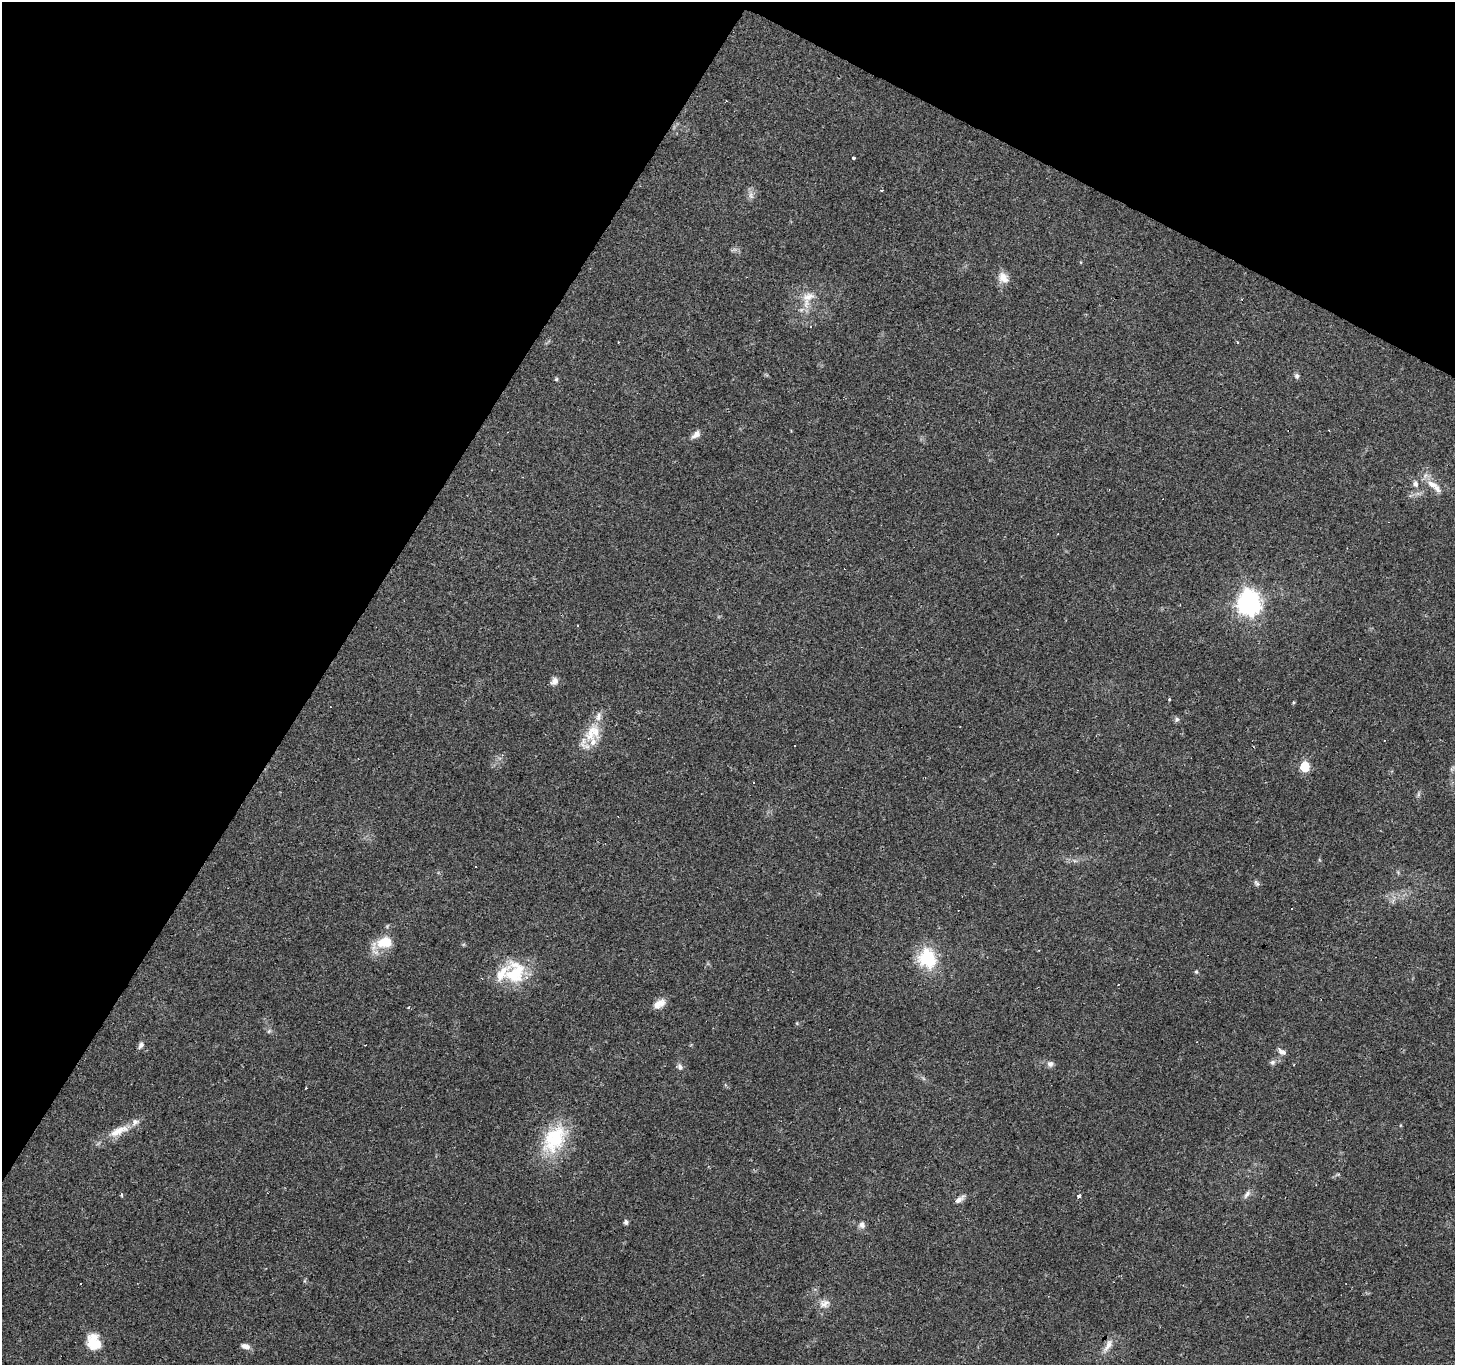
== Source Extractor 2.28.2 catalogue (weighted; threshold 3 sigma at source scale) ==
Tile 2 of 4 x 4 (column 2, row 1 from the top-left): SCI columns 1454-2906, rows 4281-5643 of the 5817 x 5901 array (HDU 1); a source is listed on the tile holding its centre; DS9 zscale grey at full resolution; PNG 1457 x 1367 px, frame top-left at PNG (2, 2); no overlay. Shown black and unused: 29% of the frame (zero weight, under 2 of 3 exposures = <1% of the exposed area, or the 3 px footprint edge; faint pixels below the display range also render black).
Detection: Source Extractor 2.28.2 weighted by HDU 2 'WHT'; one run over the whole footprint, this tile lists its part. Background 0.0945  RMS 0.0063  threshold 0.0282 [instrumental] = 3 sigma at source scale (4.5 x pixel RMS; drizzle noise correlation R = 1.50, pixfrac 1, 0.0396/0.0396 arcsec/px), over >= 5 px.
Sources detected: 64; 12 cosmic-ray / hot-pixel residue — not listed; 5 inside a brighter listed object's ellipse — not listed separately; the other 47 listed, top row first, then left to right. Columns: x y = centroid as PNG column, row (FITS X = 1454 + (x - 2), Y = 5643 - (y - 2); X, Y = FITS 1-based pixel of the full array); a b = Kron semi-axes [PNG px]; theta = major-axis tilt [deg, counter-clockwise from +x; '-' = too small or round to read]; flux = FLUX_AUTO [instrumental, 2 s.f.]
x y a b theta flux
853 158 3 3 - 2.9
751 196 10 5 -64 2.3
1003 278 16 11 -54 6
808 297 19 11 17 7.9
1297 376 7 6 - 1.5
556 379 5 4 - 0.85
1329 430 3 2 - 0.53
696 435 13 7 37 3.2
1415 484 8 7 - 2.3
1432 484 16 8 -26 6.3
1249 603 9 8 - 430
578 625 3 3 - 2.2
554 681 9 7 59 3.5
1169 699 3 3 - 0.87
598 716 13 7 75 3.7
1177 719 7 6 - 1.4
590 735 18 15 79 12
795 745 3 3 - 3.7
1305 767 6 6 - 30
754 783 3 3 - 3.8
475 866 3 2 - 0.88
1257 883 9 5 -58 1.4
384 942 20 13 8 14
927 958 8 7 - 86
1196 972 6 5 - 0.9
515 973 32 28 85 29
659 1004 16 9 30 5.6
408 1007 3 3 - 2
269 1031 6 4 45 0.95
141 1045 9 6 58 2
1282 1052 10 7 -20 2.6
1273 1062 7 6 - 1.7
1050 1064 8 8 - 2.3
680 1067 9 6 -56 2.1
1401 1125 5 3 - 0.51
118 1131 32 11 25 11
554 1140 42 27 59 37
1247 1194 12 6 58 2.3
1078 1196 4 3 - 3.1
959 1199 14 6 38 3
626 1222 5 5 - 1.8
862 1225 8 7 - 2.5
81 1283 3 3 - 2.2
824 1303 15 11 27 4.9
94 1343 18 14 -69 15
1108 1345 21 8 62 5.3
245 1346 10 7 -15 3.2
Overlapping masked pixels (flux is a lower limit): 1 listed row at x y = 1249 603